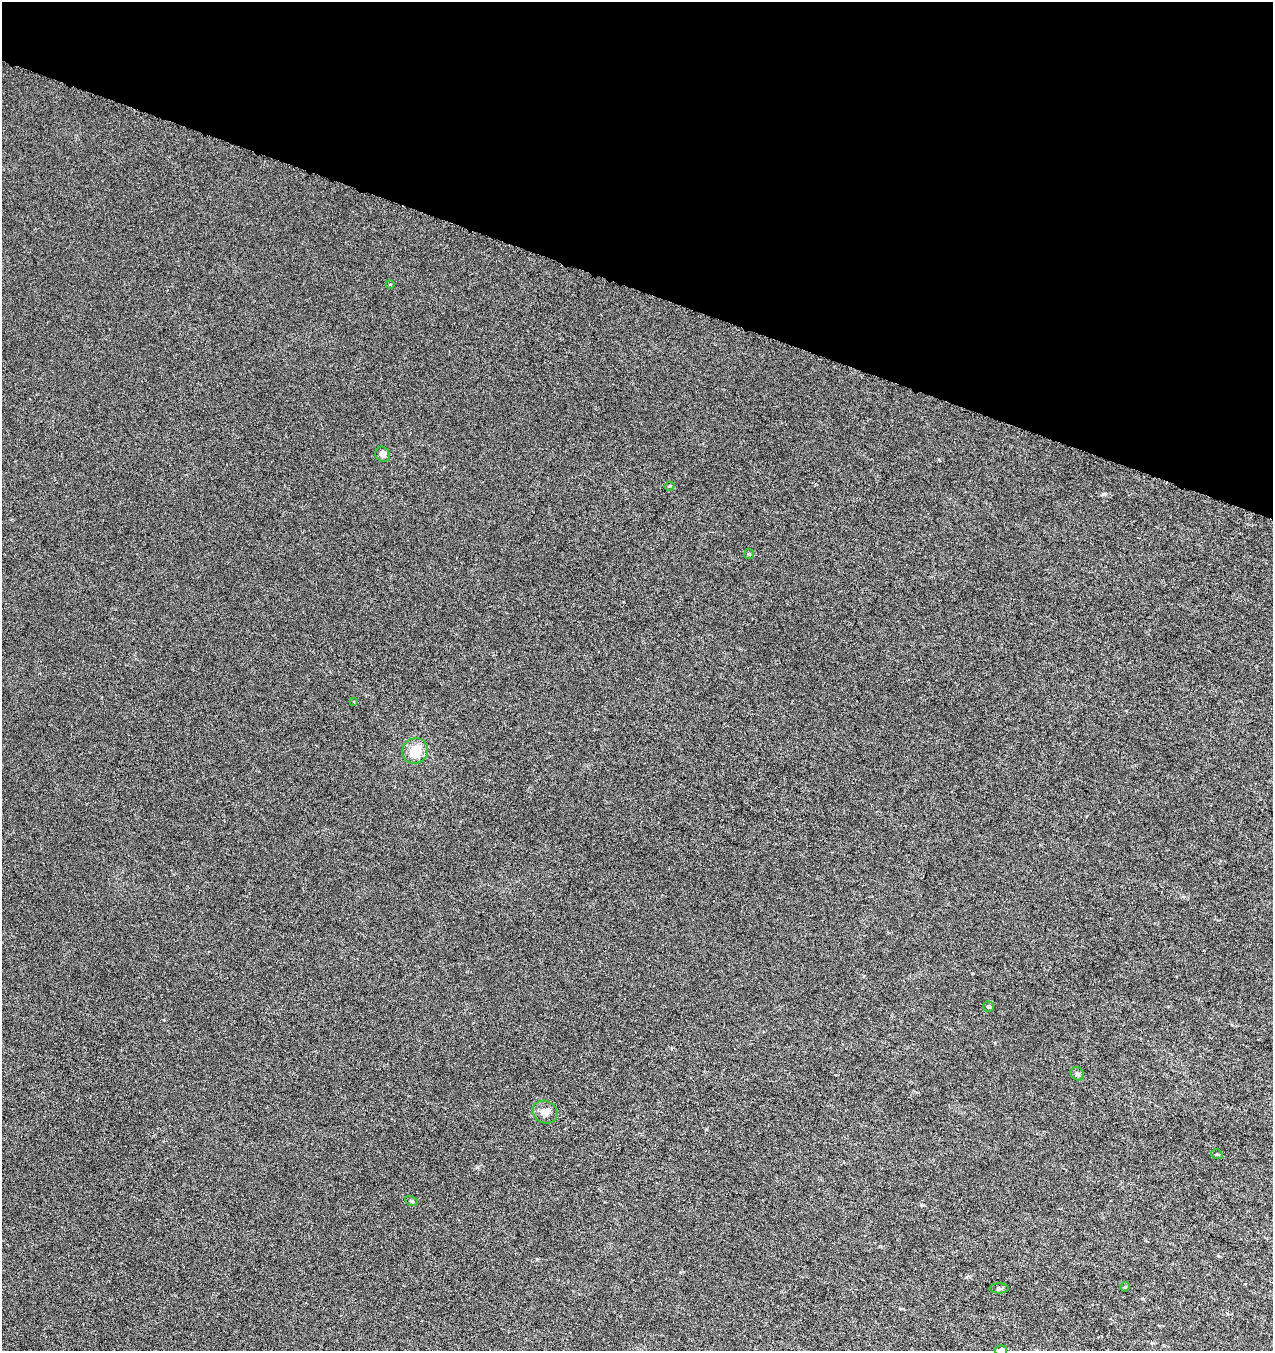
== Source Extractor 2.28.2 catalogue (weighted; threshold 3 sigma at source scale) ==
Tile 2 of 4 x 4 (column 2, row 1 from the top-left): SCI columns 1556-2826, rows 4050-5398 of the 5589 x 5408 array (HDU 1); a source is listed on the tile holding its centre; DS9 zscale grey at full resolution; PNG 1275 x 1353 px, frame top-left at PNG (2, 2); each listed source drawn as its Kron ellipse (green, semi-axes under 4 px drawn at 4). Shown black and unused: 21% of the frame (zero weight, under 3 of 6 exposures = <1% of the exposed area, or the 3 px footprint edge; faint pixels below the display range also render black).
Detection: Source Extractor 2.28.2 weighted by HDU 2 'WHT'; one run over the whole footprint, this tile lists its part. Background 7.40e-04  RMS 0.0025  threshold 0.0104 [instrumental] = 3 sigma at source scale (4.09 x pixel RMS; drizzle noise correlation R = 1.36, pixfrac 0.8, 0.0396/0.0396 arcsec/px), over >= 5 px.
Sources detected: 14; all 14 listed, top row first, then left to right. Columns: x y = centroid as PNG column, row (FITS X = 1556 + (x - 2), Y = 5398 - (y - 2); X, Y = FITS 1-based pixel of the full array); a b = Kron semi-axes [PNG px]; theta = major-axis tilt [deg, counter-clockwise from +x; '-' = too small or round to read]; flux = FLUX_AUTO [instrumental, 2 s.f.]
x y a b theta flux
390 284 4 3 - 0.21
383 454 8 7 - 1.1
669 486 5 4 - 0.29
749 554 5 5 - 0.36
354 702 3 3 - 0.17
415 751 13 12 - 5.5
988 1007 5 5 - 0.47
1077 1074 7 6 - 0.69
545 1112 13 11 -27 1.8
1217 1154 6 4 -18 0.32
411 1201 7 4 -25 0.33
1125 1287 5 4 - 0.25
999 1288 9 5 -1 0.46
1001 1350 6 5 - 1.6
Isophote crosses this tile's border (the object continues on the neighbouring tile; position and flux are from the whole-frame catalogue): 1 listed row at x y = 1001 1350
Unlisted compact peaks at least as high as the median listed source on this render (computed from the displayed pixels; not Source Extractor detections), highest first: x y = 1104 494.